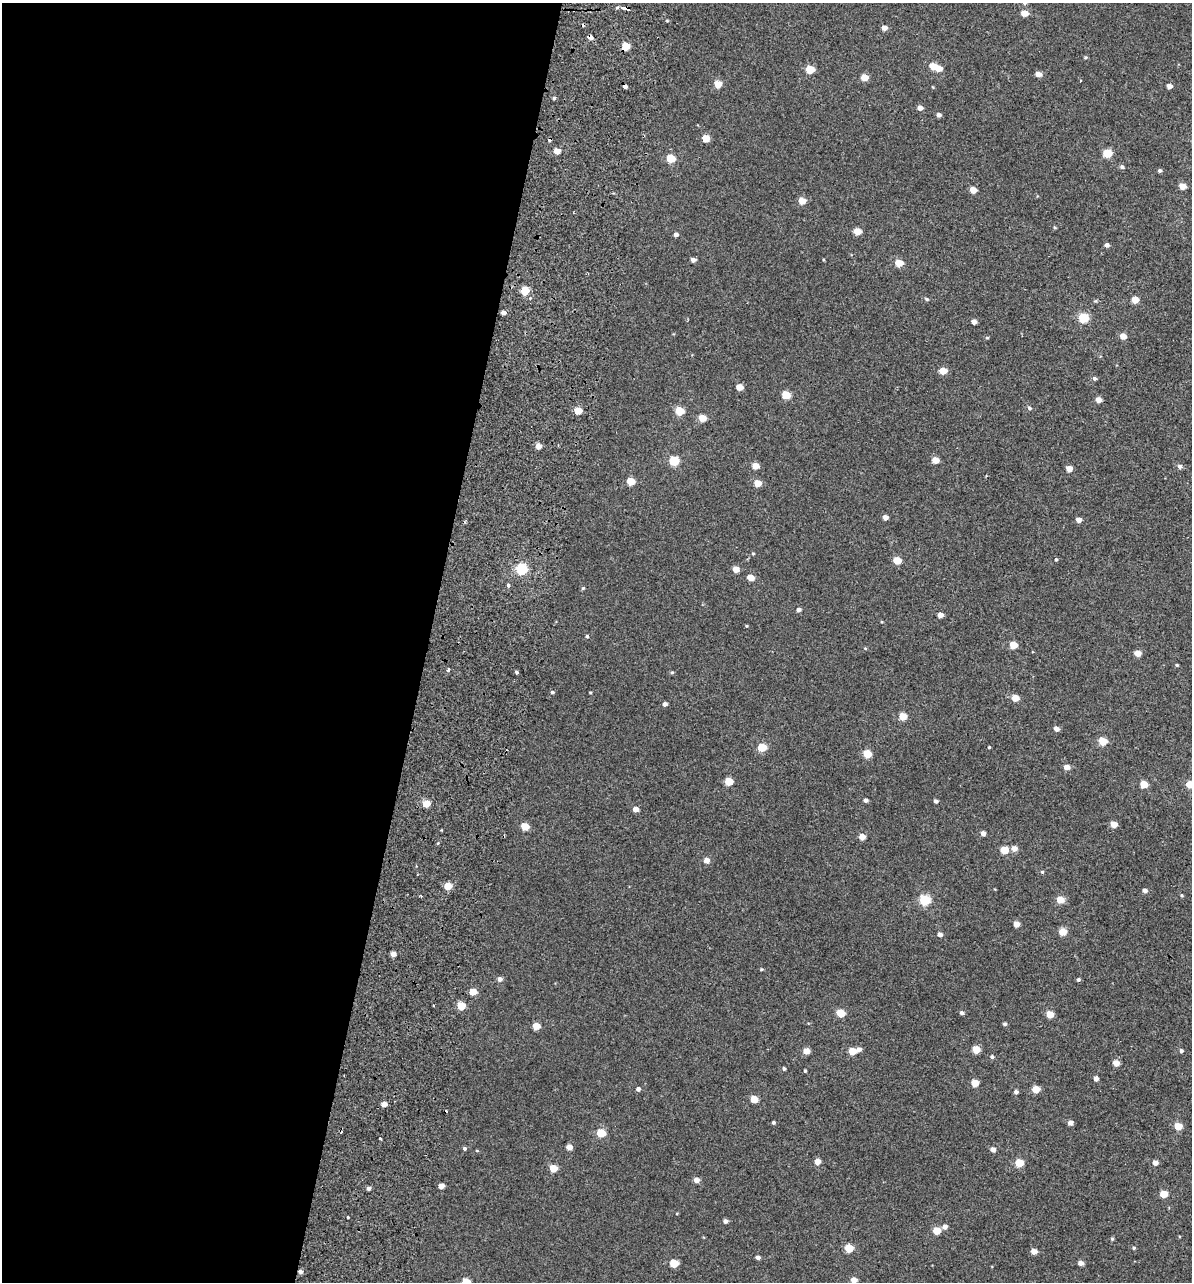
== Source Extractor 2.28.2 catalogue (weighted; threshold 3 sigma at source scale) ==
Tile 5 of 4 x 4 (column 1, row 2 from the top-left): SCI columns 400-1589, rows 2721-4000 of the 5614 x 5431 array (HDU 1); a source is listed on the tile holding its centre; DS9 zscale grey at full resolution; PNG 1194 x 1284 px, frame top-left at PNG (2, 3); no overlay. Shown black and unused: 36% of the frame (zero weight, under 2 of 3 exposures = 11% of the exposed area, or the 3 px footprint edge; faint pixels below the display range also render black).
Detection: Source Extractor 2.28.2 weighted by HDU 2 'WHT'; one run over the whole footprint, this tile lists its part. Background -4.53e-05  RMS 0.0051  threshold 0.0228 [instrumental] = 3 sigma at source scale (4.5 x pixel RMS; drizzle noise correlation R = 1.50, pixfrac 1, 0.0396/0.0396 arcsec/px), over >= 5 px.
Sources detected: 172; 5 cosmic-ray / hot-pixel residue — not listed; the other 167 listed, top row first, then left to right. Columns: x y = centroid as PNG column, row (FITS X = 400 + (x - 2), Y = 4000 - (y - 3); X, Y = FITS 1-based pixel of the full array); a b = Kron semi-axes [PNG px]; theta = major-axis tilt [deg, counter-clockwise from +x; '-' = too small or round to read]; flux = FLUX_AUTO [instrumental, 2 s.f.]
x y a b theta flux
1024 3 5 4 - 0.71
624 8 6 3 -12 8.4
1024 13 5 4 - 5.9
884 28 5 4 - 2.9
591 38 4 3 - 7.7
626 46 5 5 - 12
1085 57 5 4 - 0.59
933 66 5 5 - 6.3
939 68 5 5 - 4.9
810 69 5 5 - 13
1038 74 5 4 - 3.6
864 77 5 4 - 7
718 84 5 5 - 8.4
1169 86 4 4 - 2.6
554 98 4 4 - 0.7
920 108 5 4 - 2.8
939 115 5 4 - 1.4
706 138 5 5 - 7.5
557 151 5 4 - 5.8
1107 153 5 5 - 15
671 158 5 5 - 14
1122 167 6 5 - 1.1
1160 171 4 4 - 1
1182 186 5 4 - 5.6
973 190 5 4 - 6
802 201 5 4 - 7.1
857 231 5 5 - 6.8
676 234 4 4 - 1.5
1107 245 4 4 - 1.6
693 260 4 4 - 2
899 263 5 5 - 8.8
525 290 5 5 - 16
927 299 6 4 -21 0.6
1135 300 5 4 - 6.8
503 312 4 4 - 2
1083 318 5 5 - 24
974 322 4 4 - 2.4
1123 336 5 4 - 4.2
987 338 5 4 - 0.54
943 371 5 5 - 6.9
1094 378 5 4 - 0.94
739 387 5 4 - 5.8
786 395 5 5 - 11
1098 400 4 4 - 3.5
1029 408 5 4 - 0.87
578 411 5 4 - 9.8
679 411 5 5 - 15
702 418 5 4 - 7.8
538 446 4 4 - 4.2
935 460 5 4 - 6
674 461 5 5 - 22
755 466 5 4 - 5.6
1180 466 5 5 - 1.5
1069 468 5 4 - 4.6
630 481 5 5 - 11
757 483 5 5 - 6.4
885 517 4 4 - 2.8
1079 520 5 4 - 2.7
753 553 5 3 - 0.41
1056 559 4 3 - 0.57
897 560 5 5 - 9.8
522 569 5 5 - 40
736 569 5 4 - 4.9
750 577 5 4 - 5.9
508 585 4 4 - 0.69
583 588 5 4 - 0.55
799 610 5 4 - 1.6
940 615 4 4 - 2.8
587 636 4 3 - 0.59
1013 645 5 4 - 9
865 648 5 3 - 0.39
1138 653 5 4 - 5.8
1177 665 4 3 - 0.51
448 670 4 3 - 1.2
672 672 5 4 - 0.55
517 673 4 3 - 2.3
552 692 4 4 - 0.71
590 692 4 2 - 0.4
1015 698 5 4 - 6.7
665 704 4 4 - 1.7
903 716 5 5 - 8.9
1056 729 5 4 - 2.4
1103 741 5 5 - 13
762 747 5 5 - 13
989 747 3 3 - 1.1
867 754 5 5 - 13
1067 767 5 4 - 3.6
729 781 5 5 - 11
1144 784 5 5 - 8.2
1190 784 5 4 - 10
866 800 4 4 - 1.6
935 801 4 3 - 1.5
426 804 5 4 - 9.8
635 809 4 4 - 3.4
1114 824 5 4 - 5.8
525 826 5 5 - 8.9
983 833 4 4 - 2
862 837 4 4 - 5.2
1014 848 5 5 - 3.3
1004 850 5 5 - 11
706 860 5 5 - 3.4
1042 872 4 4 - 0.59
448 886 5 4 - 10
1145 891 4 4 - 1.7
1182 895 4 3 - 0.53
421 896 3 3 - 0.41
925 900 5 5 - 32
1060 900 5 5 - 7.9
1016 924 4 4 - 3.9
1063 932 5 5 - 8
940 934 4 4 - 2.1
393 954 4 4 - 3.2
761 969 4 3 - 0.5
500 979 5 5 - 1.8
1078 980 5 4 - 0.76
473 991 5 4 - 7.9
461 1006 5 4 - 12
841 1013 5 5 - 12
961 1013 4 4 - 1.2
1050 1014 5 4 - 8.2
1005 1024 4 4 - 0.85
536 1026 5 4 - 7.9
859 1049 5 4 - 1.9
976 1049 5 5 - 9.4
806 1051 4 4 - 5.4
852 1051 5 4 - 8.4
1181 1051 4 4 - 1
992 1057 5 4 - 0.96
1116 1063 5 4 - 5.2
784 1068 4 3 - 0.83
805 1071 3 2 - 0.53
1096 1078 4 4 - 2.4
975 1083 5 4 - 8.2
638 1089 4 4 - 1.6
1036 1089 5 5 - 8.6
1016 1092 4 4 - 1.4
754 1099 5 4 - 7.4
384 1104 4 4 - 4.3
773 1122 3 3 - 0.79
1070 1122 4 4 - 2.4
1178 1126 5 5 - 9.7
601 1133 5 5 - 13
380 1139 3 3 - 1.4
569 1147 4 4 - 3.9
464 1148 4 4 - 0.9
993 1149 5 5 - 2.2
477 1151 5 3 - 0.39
817 1161 5 4 - 3.9
1019 1163 5 5 - 10
1155 1163 5 4 - 2.6
553 1168 5 5 - 9.2
696 1180 5 4 - 3
441 1186 4 4 - 3.5
368 1188 4 4 - 1.6
1163 1194 5 4 - 9.6
725 1221 4 4 - 1.8
945 1227 5 4 - 2.4
937 1231 5 4 - 9.6
1112 1239 5 4 - 0.76
849 1248 5 5 - 10
1134 1248 4 3 - 0.6
1034 1251 5 4 - 4
758 1257 4 4 - 1.6
674 1263 5 5 - 12
1081 1263 4 4 - 2.8
854 1280 4 4 - 4.7
466 1282 5 5 - 14
Overlapping masked pixels (flux is a lower limit): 3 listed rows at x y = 624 8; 591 38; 626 46
Isophote crosses this tile's border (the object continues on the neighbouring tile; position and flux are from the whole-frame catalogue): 4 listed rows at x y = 1024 3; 1190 784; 854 1280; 466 1282